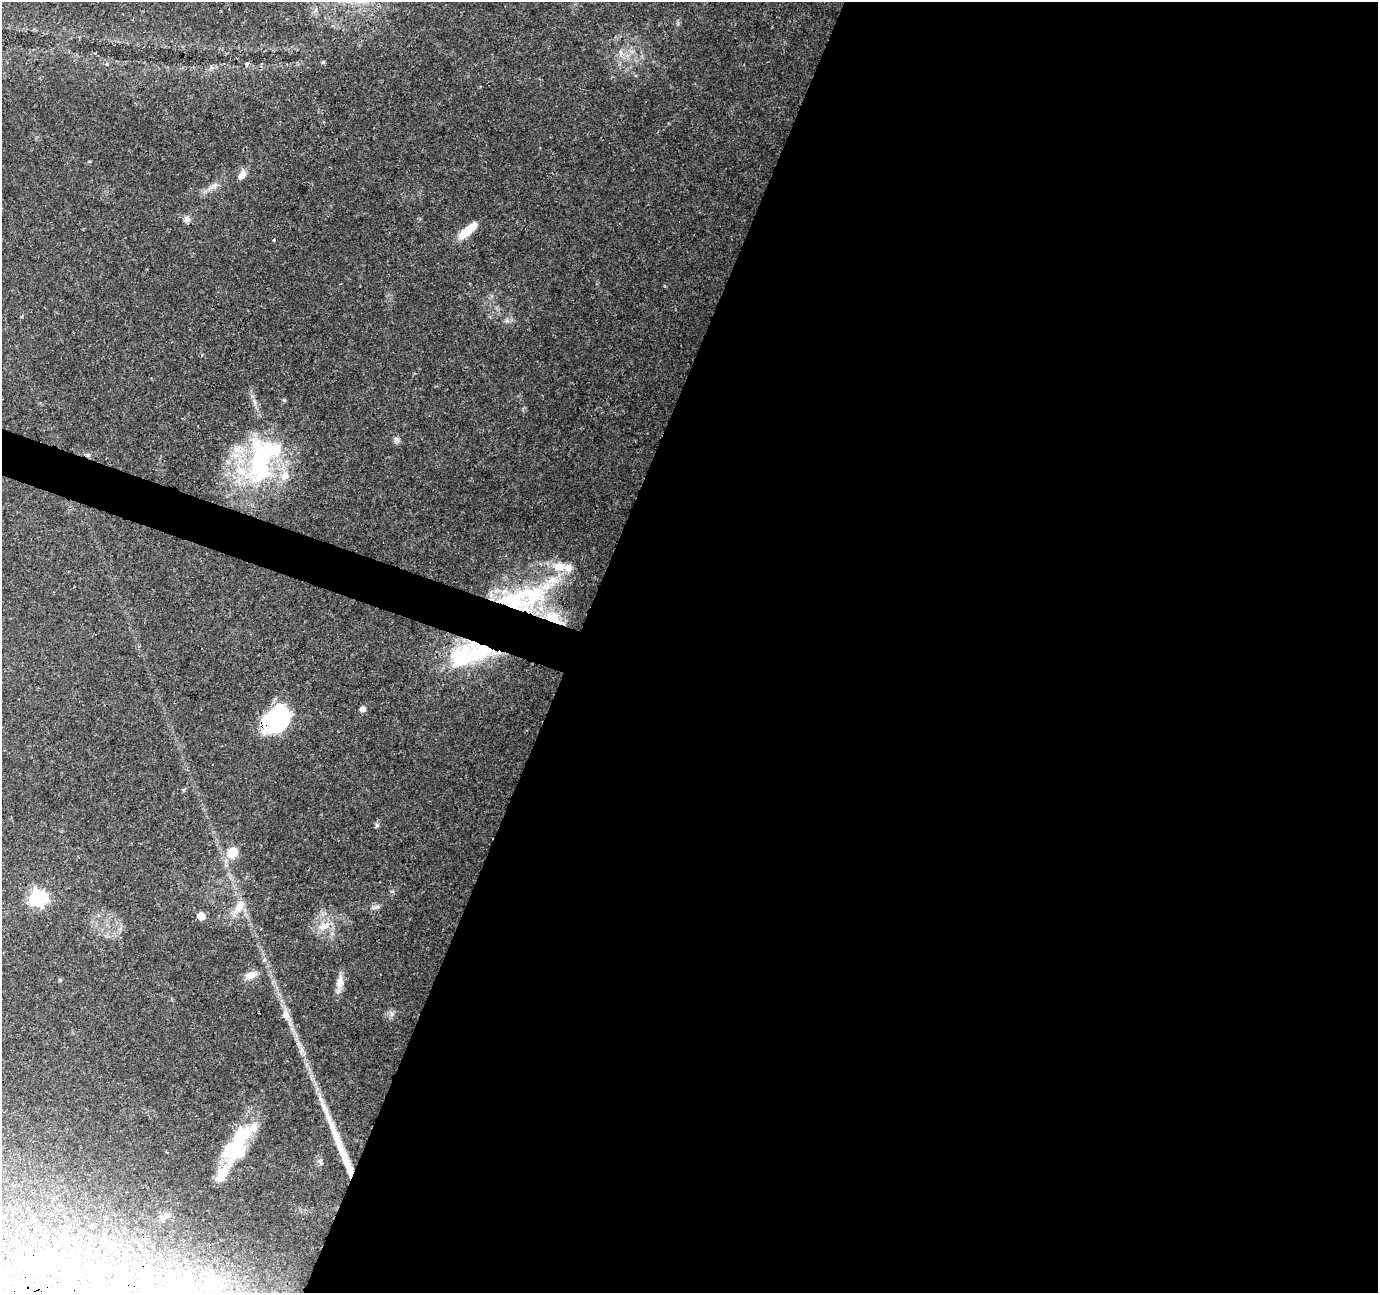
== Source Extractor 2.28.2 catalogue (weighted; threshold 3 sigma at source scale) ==
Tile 12 of 4 x 4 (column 4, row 3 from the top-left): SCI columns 4131-5506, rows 1505-2795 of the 5515 x 5653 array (HDU 1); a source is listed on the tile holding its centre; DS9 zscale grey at full resolution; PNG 1380 x 1295 px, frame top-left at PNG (2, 2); no overlay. Shown black and unused: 60% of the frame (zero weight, under 3 of 4 exposures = <1% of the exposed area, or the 3 px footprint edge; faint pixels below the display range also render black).
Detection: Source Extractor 2.28.2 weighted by HDU 2 'WHT'; one run over the whole footprint, this tile lists its part. Background 0.0562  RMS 0.0027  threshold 0.0123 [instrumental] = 3 sigma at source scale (4.5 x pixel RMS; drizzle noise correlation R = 1.50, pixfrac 1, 0.0396/0.0396 arcsec/px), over >= 5 px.
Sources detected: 44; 2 inside a brighter object's white glare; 1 long thin detection or spike segment (spike, bleed or trail) — not listed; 9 inside a brighter listed object's ellipse — not listed separately; the other 32 listed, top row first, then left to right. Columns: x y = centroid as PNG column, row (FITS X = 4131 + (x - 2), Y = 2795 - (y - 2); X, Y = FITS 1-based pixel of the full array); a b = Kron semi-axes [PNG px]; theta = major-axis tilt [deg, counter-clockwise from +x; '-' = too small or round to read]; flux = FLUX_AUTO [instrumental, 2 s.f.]
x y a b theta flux
620 52 9 4 -89 0.85
323 62 5 4 - 0.35
242 175 13 7 61 2.1
214 186 8 5 -31 0.89
187 219 9 9 - 1.2
468 231 28 9 42 4.7
274 240 3 3 - 0.43
396 440 9 7 -51 0.87
262 460 70 38 74 47
559 567 15 12 -2 4.7
552 581 16 15 - 5.5
512 599 66 29 -12 30
471 654 59 25 13 27
362 709 6 5 - 1.4
279 725 33 18 7 17
377 825 6 5 - 0.51
232 853 10 9 - 5.8
38 898 7 7 - 84
239 906 21 10 54 3.6
377 907 9 5 19 0.8
201 916 6 5 - 4.1
323 926 14 13 - 4.1
251 975 17 9 23 2.5
60 980 5 4 - 0.36
340 982 19 10 81 2.5
286 1015 14 10 -72 2
237 1145 52 22 64 21
321 1162 11 5 -60 0.67
166 1215 9 4 54 0.85
5 1264 6 4 -1 0.52
76 1276 7 4 -46 0.45
213 1280 15 13 60 4.9
Overlapping masked pixels (flux is a lower limit): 3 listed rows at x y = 512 599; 471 654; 279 725
Unlisted compact peaks at least as high as the median listed source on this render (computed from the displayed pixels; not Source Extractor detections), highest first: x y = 391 1013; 392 891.